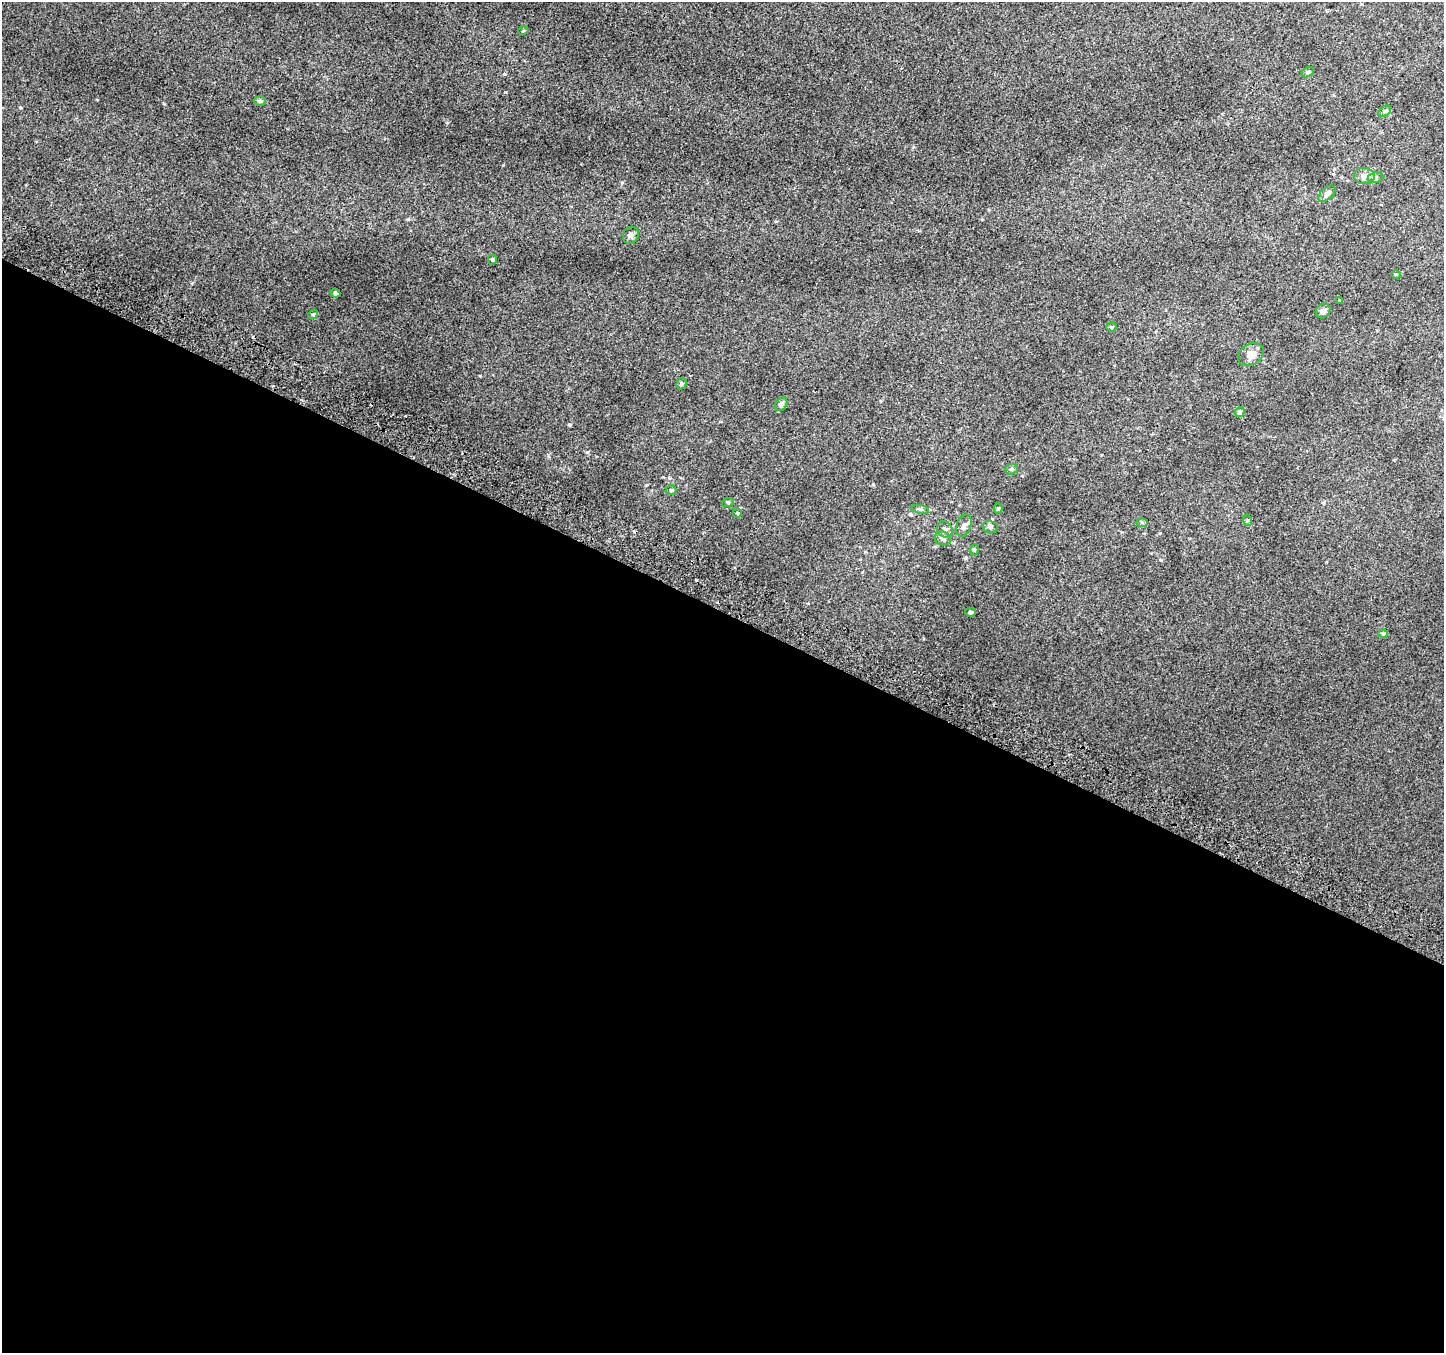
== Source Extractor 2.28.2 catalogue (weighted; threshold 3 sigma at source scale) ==
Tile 14 of 4 x 4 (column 2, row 4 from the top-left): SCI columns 1471-2912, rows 305-1655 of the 5818 x 5945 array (HDU 1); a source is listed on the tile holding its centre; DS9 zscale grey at full resolution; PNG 1446 x 1355 px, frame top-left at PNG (2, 2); each listed source drawn as its Kron ellipse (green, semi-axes under 4 px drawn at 4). Shown black and unused: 55% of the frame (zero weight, under 2 of 3 exposures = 2% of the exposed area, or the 3 px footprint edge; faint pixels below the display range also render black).
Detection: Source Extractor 2.28.2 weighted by HDU 2 'WHT'; one run over the whole footprint, this tile lists its part. Background 0.022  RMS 0.0076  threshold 0.0342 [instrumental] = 3 sigma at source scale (4.5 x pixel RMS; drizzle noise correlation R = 1.50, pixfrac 1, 0.0396/0.0396 arcsec/px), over >= 5 px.
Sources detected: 36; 2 cosmic-ray / hot-pixel residue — neither listed nor drawn; the other 34 listed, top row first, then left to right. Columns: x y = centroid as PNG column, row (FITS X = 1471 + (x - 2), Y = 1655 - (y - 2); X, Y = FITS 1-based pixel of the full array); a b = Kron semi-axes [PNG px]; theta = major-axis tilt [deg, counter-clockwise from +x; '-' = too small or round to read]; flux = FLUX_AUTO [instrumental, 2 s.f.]
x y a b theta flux
523 31 5 3 - 0.7
1307 72 7 4 27 1.3
260 101 6 5 - 1.3
1385 111 7 4 32 1.2
1364 176 10 8 -7 4.4
1375 178 8 5 6 1.9
1327 194 10 6 42 2.8
631 235 9 7 54 2.6
492 259 5 4 - 0.94
1396 274 5 3 - 0.6
336 293 5 3 - 0.92
1339 301 3 3 - 2.1
1323 311 8 7 - 2.4
313 314 5 4 - 0.9
1112 327 5 4 - 0.83
1251 354 14 10 29 5.7
681 384 6 5 - 1.2
781 404 7 5 53 1.9
1240 412 5 5 - 3.4
1011 469 6 5 - 1.4
671 490 5 5 - 0.91
728 502 6 4 17 0.79
920 509 9 3 -10 1.1
998 509 5 4 - 0.92
737 513 5 4 - 0.74
1247 520 5 3 - 0.73
1142 522 6 4 -1 0.87
964 526 11 7 71 2.9
990 527 7 6 - 1.7
945 529 8 7 - 2.6
943 538 8 6 -14 2.3
974 550 6 3 72 0.82
970 612 5 4 - 1.1
1383 634 4 4 - 0.8
Unlisted compact peaks at least as high as the median listed source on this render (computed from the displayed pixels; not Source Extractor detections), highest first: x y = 569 425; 504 74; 20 107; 873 484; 966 558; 408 219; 480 376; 503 165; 548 455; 164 104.